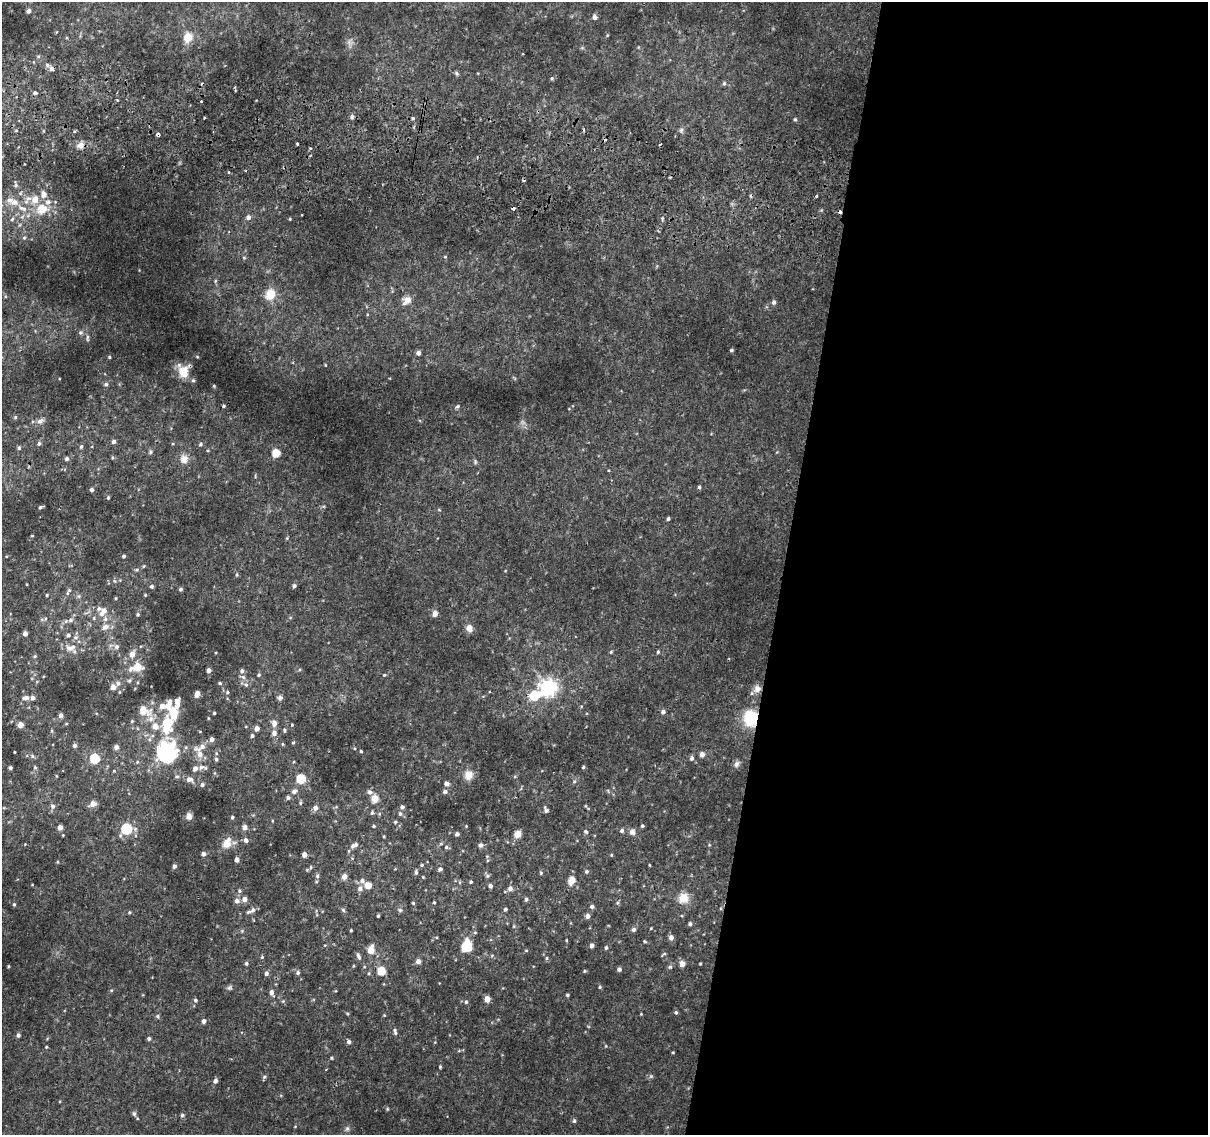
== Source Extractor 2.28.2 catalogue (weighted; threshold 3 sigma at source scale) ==
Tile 12 of 4 x 4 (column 4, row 3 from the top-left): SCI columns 3624-4829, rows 1396-2528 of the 4843 x 5116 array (HDU 1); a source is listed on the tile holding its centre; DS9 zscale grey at full resolution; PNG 1210 x 1137 px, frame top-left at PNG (2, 2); no overlay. Shown black and unused: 35% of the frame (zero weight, under 2 of 3 exposures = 2% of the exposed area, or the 3 px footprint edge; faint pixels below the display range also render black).
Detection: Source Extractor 2.28.2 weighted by HDU 2 'WHT'; one run over the whole footprint, this tile lists its part. Background 0.0382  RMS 0.0061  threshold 0.0272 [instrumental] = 3 sigma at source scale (4.5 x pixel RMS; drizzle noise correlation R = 1.50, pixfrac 1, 0.0396/0.0396 arcsec/px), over >= 5 px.
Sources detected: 230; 3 inside a brighter object's white glare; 7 cosmic-ray / hot-pixel residue — not listed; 4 inside a brighter listed object's ellipse — not listed separately; the other 216 listed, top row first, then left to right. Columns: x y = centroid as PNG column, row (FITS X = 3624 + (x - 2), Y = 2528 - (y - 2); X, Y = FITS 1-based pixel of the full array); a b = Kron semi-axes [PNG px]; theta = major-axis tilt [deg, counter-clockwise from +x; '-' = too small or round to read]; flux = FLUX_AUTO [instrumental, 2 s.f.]
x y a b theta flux
29 11 5 4 - 1.1
594 17 5 4 - 1.7
188 37 8 8 - 6.9
51 69 6 5 - 1.9
456 73 6 4 -88 0.7
724 83 5 5 - 0.79
35 93 4 3 - 2
201 101 3 2 - 0.5
352 117 5 4 - 1.2
413 118 4 4 - 0.64
795 119 4 4 - 0.58
158 134 4 3 - 2
81 145 8 7 - 2.3
229 172 3 2 - 1.4
15 185 6 4 90 0.81
43 194 10 6 -88 2.4
816 196 3 2 - 0.57
35 199 7 6 - 4.2
14 202 9 8 - 3.1
48 202 7 5 -1 1.5
23 208 12 4 -27 2
42 209 6 5 - 12
248 217 6 5 - 1.7
12 219 6 3 46 0.64
24 238 4 3 - 0.51
270 294 12 10 68 7.6
407 300 11 9 59 3.6
774 302 5 4 - 1.2
731 350 4 4 - 0.65
418 353 4 4 - 1.8
184 371 10 9 - 9.4
106 384 5 5 - 0.76
224 406 3 3 - 0.92
457 406 6 3 42 0.69
40 421 9 6 16 1.7
113 441 5 4 - 1.5
39 443 5 4 - 0.91
200 444 5 4 - 0.64
81 446 5 4 - 0.68
19 448 5 4 - 0.73
276 453 5 5 - 12
66 458 5 5 - 0.98
184 459 11 8 59 3
699 487 4 4 - 0.75
91 490 4 4 - 1.1
108 498 4 4 - 0.52
40 507 5 4 - 0.79
668 519 4 3 - 0.77
124 556 4 3 - 0.8
151 586 5 4 - 0.94
294 586 5 4 - 1
181 589 5 4 - 0.74
47 595 4 3 - 0.44
103 611 10 7 51 4.5
138 614 5 4 - 0.77
435 614 5 4 - 3.2
70 620 6 5 - 0.98
105 627 10 7 19 2.3
469 628 8 6 -81 3.5
25 633 4 4 - 2.1
68 635 5 4 - 0.98
117 647 6 6 - 1.4
71 648 15 6 16 3.1
658 652 5 4 - 0.55
132 654 6 5 - 2.9
138 667 8 7 - 8.3
209 670 4 3 - 2.1
242 671 6 5 - 1.2
258 675 5 3 - 0.57
220 683 4 3 - 0.6
246 684 6 4 -1 0.9
113 687 5 5 - 3.4
548 688 6 6 - 170
757 689 9 8 - 2.6
228 692 4 4 - 0.69
197 694 6 4 71 2.2
535 695 6 5 - 18
26 698 6 4 9 2.1
33 698 4 4 - 1.6
280 698 5 5 - 1.4
177 702 7 4 88 4.7
162 706 6 6 - 2.7
143 710 9 6 -77 6
663 712 5 4 - 1.5
174 713 12 8 -88 10
214 713 3 3 - 0.57
61 715 5 5 - 1.6
751 718 16 14 -87 17
132 721 5 3 - 0.48
168 723 8 7 - 12
274 723 6 5 - 3
20 725 4 4 - 4.3
155 726 6 6 - 3.5
257 729 4 4 - 2.6
284 730 5 3 - 0.61
274 733 6 6 - 2.1
252 736 5 4 - 0.94
212 739 5 4 - 1.8
293 742 4 3 - 0.51
75 745 5 4 - 1.3
202 746 7 7 - 2.2
116 747 4 4 - 2.4
164 751 18 11 46 45
361 751 3 3 - 0.47
200 754 8 7 - 3
702 754 5 5 - 2.3
95 758 5 5 - 19
692 758 6 4 81 1.3
216 759 5 4 - 0.79
736 764 7 6 - 1.5
583 767 4 3 - 0.65
10 768 4 3 - 0.93
195 768 6 5 - 2.1
468 775 11 9 85 3.8
189 779 8 6 -5 2
301 779 5 5 - 17
447 784 5 4 - 2.3
202 785 4 4 - 1.1
295 791 7 6 - 1.3
370 792 6 5 - 1.4
445 792 5 4 - 1.5
288 797 5 4 - 0.95
375 798 5 5 - 7.4
93 804 5 5 - 4.1
53 806 5 5 - 1.4
402 807 5 4 - 1.1
315 808 6 5 - 2
546 810 5 5 - 1.3
372 813 5 4 - 0.7
400 813 5 4 - 0.7
189 816 4 4 - 5
232 817 4 3 - 0.66
395 822 5 3 - 0.49
374 826 3 3 - 0.59
642 826 4 4 - 0.61
60 827 4 4 - 2.5
245 827 5 4 - 2.4
126 829 5 5 - 33
622 831 5 5 - 1
586 832 5 4 - 0.71
632 832 7 6 - 1.7
457 834 4 3 - 1.4
517 834 5 5 - 5.7
246 840 5 5 - 1.4
227 843 7 5 67 9.2
481 845 7 5 14 1.1
353 846 5 5 - 1.1
446 847 5 4 - 0.72
203 854 4 4 - 2.1
304 855 4 4 - 2.9
237 860 4 4 - 2
422 865 4 4 - 0.57
174 866 4 4 - 1.4
440 869 5 4 - 0.98
587 871 5 4 - 0.81
416 872 5 4 - 0.79
541 873 5 3 - 0.52
317 876 5 4 - 0.87
344 876 5 5 - 2.8
572 880 5 5 - 6.3
362 881 6 5 - 1.4
471 882 4 3 - 0.66
368 885 5 5 - 5.2
490 886 4 4 - 1.5
510 888 6 5 - 1.8
360 889 6 5 - 1.7
683 898 14 12 28 5.3
245 899 5 5 - 2.4
526 899 5 4 - 0.84
237 901 6 6 - 2
434 902 4 3 - 0.43
413 903 4 4 - 0.49
14 904 4 3 - 0.61
592 906 5 5 - 0.97
505 909 4 3 - 0.83
252 910 13 5 28 1.8
343 910 6 3 -19 0.65
400 910 5 5 - 0.72
378 916 3 3 - 0.56
588 916 5 5 - 1.7
690 924 4 4 - 1
634 929 5 5 - 1.3
671 937 5 5 - 2.1
592 946 4 4 - 1.6
466 947 8 7 - 14
606 948 5 4 - 0.73
371 950 7 6 - 5.3
262 957 4 4 - 0.49
359 957 7 4 -61 1.1
547 958 5 3 - 0.56
418 961 5 4 - 2.4
246 963 4 4 - 0.85
682 964 5 5 - 4
670 967 5 4 - 0.74
619 969 4 4 - 1.4
381 971 5 5 - 11
584 971 5 3 - 0.47
298 973 6 4 -90 0.97
266 974 5 5 - 1.3
600 987 5 3 - 0.52
271 992 5 5 - 2
567 995 4 4 - 0.59
487 999 5 4 - 4.1
195 1000 5 4 - 0.81
466 1002 4 4 - 0.63
676 1012 5 4 - 0.79
158 1016 5 3 - 0.69
204 1021 4 4 - 1.6
395 1032 11 3 -74 1.1
18 1035 4 4 - 1
149 1038 5 4 - 0.86
349 1042 5 4 - 1.2
264 1077 5 3 - 0.74
215 1081 4 4 - 1.5
182 1115 5 4 - 0.75
574 1121 5 4 - 0.78
Overlapping masked pixels (flux is a lower limit): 3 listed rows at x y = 158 134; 184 371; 751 718
Unlisted compact peaks at least as high as the median listed source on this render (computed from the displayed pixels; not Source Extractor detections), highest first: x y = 109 357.